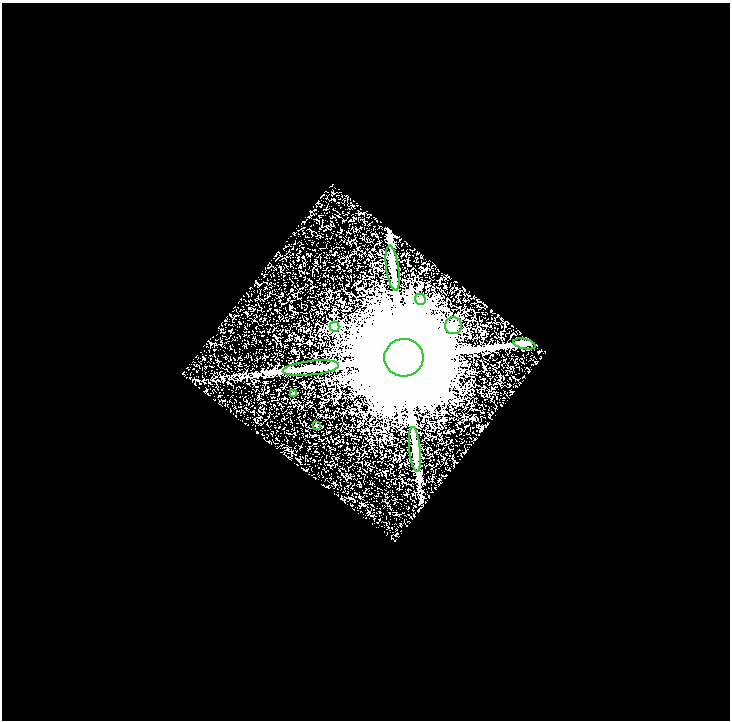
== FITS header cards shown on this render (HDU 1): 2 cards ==
NAXIS1  =                  728
NAXIS2  =                  718

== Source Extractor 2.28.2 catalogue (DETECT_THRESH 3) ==
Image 728 x 718 px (HDU 1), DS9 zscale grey, 1 PNG px = 1 image px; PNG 732 x 722 px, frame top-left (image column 1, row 718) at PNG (2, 3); each listed source drawn as its Kron ellipse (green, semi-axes under 4 px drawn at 4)
Background 2.07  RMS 2.3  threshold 6.79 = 3 sigma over >= 5 px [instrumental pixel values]
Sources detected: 10; all 10 listed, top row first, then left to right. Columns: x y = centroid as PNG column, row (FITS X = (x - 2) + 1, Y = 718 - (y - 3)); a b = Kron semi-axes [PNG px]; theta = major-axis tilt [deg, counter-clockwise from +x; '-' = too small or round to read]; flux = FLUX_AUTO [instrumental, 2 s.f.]
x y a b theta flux
393 268 22 6 -82 1.5e+03
420 299 5 5 - 3.7e+03
454 326 8 8 - 8.0e+02
335 327 5 5 - 8.3e+03
524 344 11 5 -13 4.1e+02
404 358 19 19 - 6.3e+06
311 368 28 7 6 2.0e+03
293 394 3 2 - 1.2e+02
316 425 3 3 - 2.2e+02
415 449 22 5 -84 1.4e+03